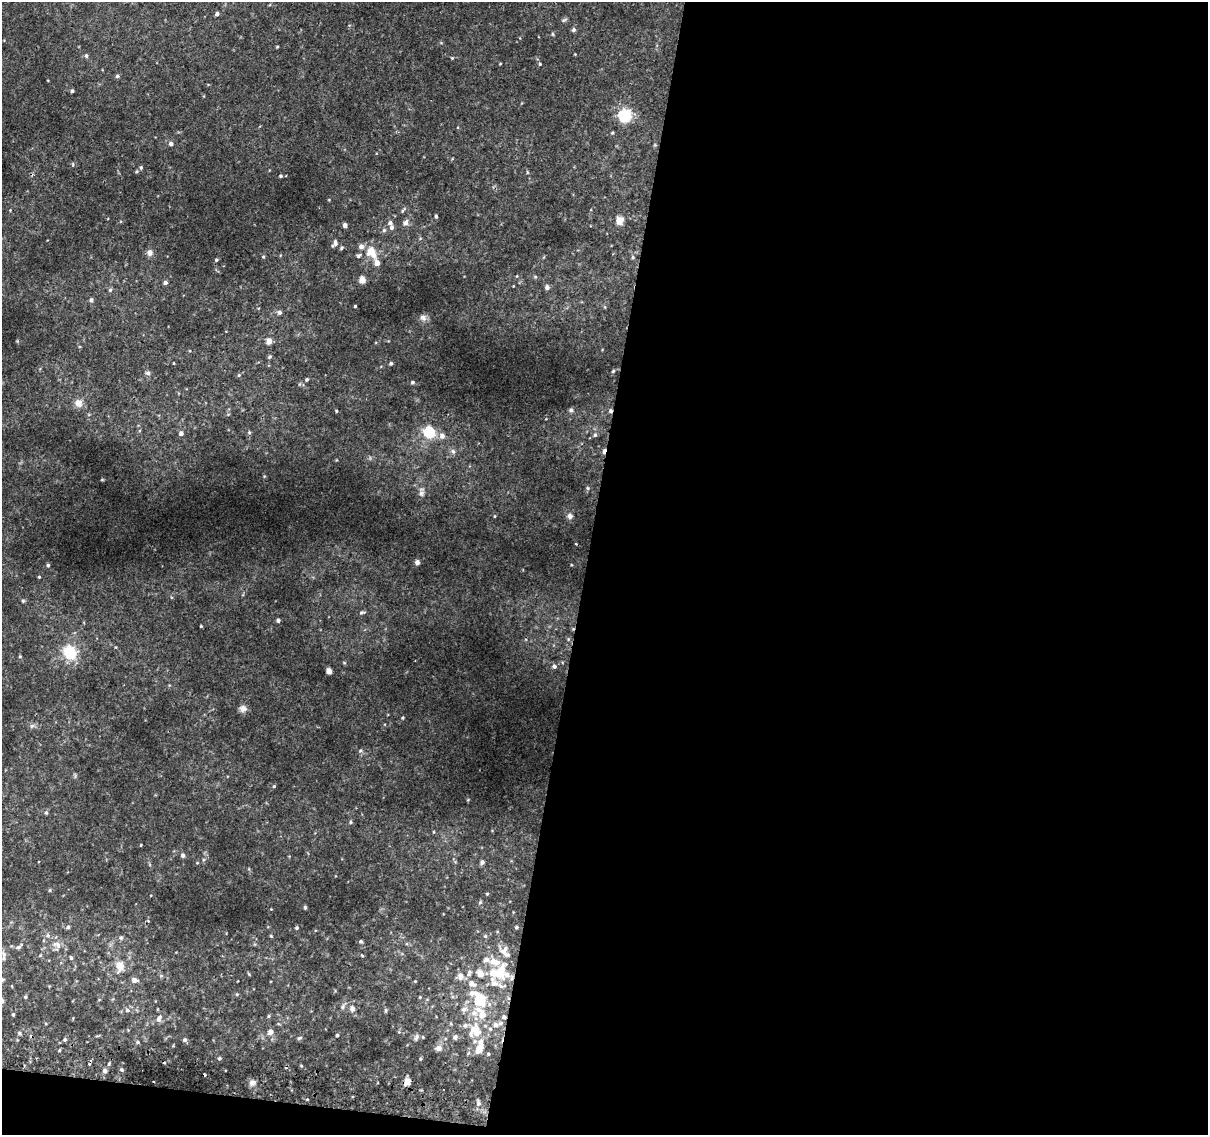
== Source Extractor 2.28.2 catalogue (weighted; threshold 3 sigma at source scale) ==
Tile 16 of 4 x 4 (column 4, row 4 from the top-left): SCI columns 3624-4829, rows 263-1395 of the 4843 x 5116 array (HDU 1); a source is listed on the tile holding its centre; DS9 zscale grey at full resolution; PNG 1210 x 1137 px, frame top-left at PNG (2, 2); no overlay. Shown black and unused: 53% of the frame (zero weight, under 2 of 3 exposures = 2% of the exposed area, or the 3 px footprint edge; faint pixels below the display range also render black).
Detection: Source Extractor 2.28.2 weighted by HDU 2 'WHT'; one run over the whole footprint, this tile lists its part. Background 0.0382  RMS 0.0061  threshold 0.0272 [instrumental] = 3 sigma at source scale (4.5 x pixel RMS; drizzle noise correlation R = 1.50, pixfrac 1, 0.0396/0.0396 arcsec/px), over >= 5 px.
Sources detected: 115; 1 inside a brighter object's white glare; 4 cosmic-ray / hot-pixel residue — not listed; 8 inside a brighter listed object's ellipse — not listed separately; the other 102 listed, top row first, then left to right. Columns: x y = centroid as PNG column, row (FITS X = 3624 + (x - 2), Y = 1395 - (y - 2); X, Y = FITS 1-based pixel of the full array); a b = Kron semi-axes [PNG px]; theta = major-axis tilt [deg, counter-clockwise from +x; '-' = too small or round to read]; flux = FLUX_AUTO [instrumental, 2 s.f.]
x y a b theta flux
217 14 4 4 - 1.3
574 30 5 5 - 0.94
86 55 5 4 - 0.72
117 76 4 4 - 0.88
72 91 4 4 - 0.82
625 116 13 13 - 13
171 144 5 4 - 1.3
141 167 5 4 - 0.62
280 176 5 3 - 0.54
436 216 3 3 - 0.72
619 221 8 7 - 3.6
406 223 7 7 - 1.5
345 225 5 4 - 1.4
391 227 6 5 - 1.3
384 230 5 4 - 0.69
335 243 8 4 -89 1.3
361 246 5 5 - 2.1
341 248 5 3 - 0.55
371 252 10 6 -58 9.2
150 253 7 7 - 1.8
359 255 6 4 20 0.71
216 260 4 3 - 0.59
377 263 6 5 - 3
362 280 5 4 - 5.5
165 282 5 4 - 1.3
547 287 6 5 - 1.4
110 290 4 4 - 0.62
91 300 4 4 - 0.96
355 306 3 2 - 0.49
279 312 6 5 - 1.2
423 317 9 6 -48 1.6
269 341 5 5 - 4.2
270 356 5 3 - 0.63
391 363 4 3 - 0.76
148 373 5 5 - 0.92
307 379 5 3 - 0.65
412 382 4 3 - 0.7
78 403 9 9 - 2.8
571 410 5 5 - 1
429 432 13 12 - 12
181 433 5 5 - 1.4
595 435 5 5 - 0.8
442 436 7 7 - 2.4
453 451 6 5 - 1.1
570 516 7 6 - 1.4
417 562 5 4 - 1.8
48 565 4 4 - 0.66
361 612 6 4 1 0.76
278 620 5 4 - 0.88
201 626 3 3 - 0.44
70 652 15 13 -56 13
554 666 5 5 - 1.1
329 671 4 4 - 3.6
243 709 9 7 1 2
46 813 5 3 - 0.57
351 822 5 3 - 0.54
183 855 5 4 - 1.1
482 862 5 5 - 1.1
305 907 4 4 - 0.63
68 927 5 5 - 0.82
516 927 4 3 - 0.65
297 928 4 4 - 0.62
485 936 4 4 - 0.52
121 937 5 3 - 0.7
361 941 5 4 - 0.75
58 945 7 4 -72 1.2
18 947 6 5 - 1
503 951 8 7 - 2.5
71 958 4 4 - 0.63
494 962 13 8 -16 6
119 966 12 9 -66 3.9
499 973 8 7 - 8.1
480 974 6 5 - 4.3
507 975 8 6 -57 2.4
461 976 8 7 - 2.3
134 980 6 6 - 2
472 983 9 6 -26 2.8
493 983 12 8 -65 3.1
472 993 8 6 28 2
25 997 5 3 - 0.6
480 1000 10 7 -66 21
2 1001 6 5 - 1
352 1008 6 5 - 1.7
127 1010 5 4 - 0.83
13 1015 4 3 - 0.59
268 1016 5 3 - 0.52
504 1017 4 4 - 0.86
159 1018 10 6 62 2
496 1025 6 5 - 1.6
475 1031 20 15 -82 11
270 1032 6 5 - 2.3
337 1035 4 3 - 0.6
455 1037 6 5 - 1.5
300 1038 5 3 - 0.67
65 1039 4 4 - 0.7
185 1040 5 4 - 0.92
138 1042 5 3 - 0.6
439 1048 7 6 - 2.6
488 1054 4 3 - 0.54
105 1071 5 4 - 1.2
407 1081 6 5 - 4.5
478 1103 6 5 - 1.2
Overlapping masked pixels (flux is a lower limit): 1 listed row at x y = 504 1017
Isophote crosses this tile's border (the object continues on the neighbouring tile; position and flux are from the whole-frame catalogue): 1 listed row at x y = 2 1001
Unlisted compact peaks at least as high as the median listed source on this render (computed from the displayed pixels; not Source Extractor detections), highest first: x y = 252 1082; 540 64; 39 577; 421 493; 274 786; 271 936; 402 718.